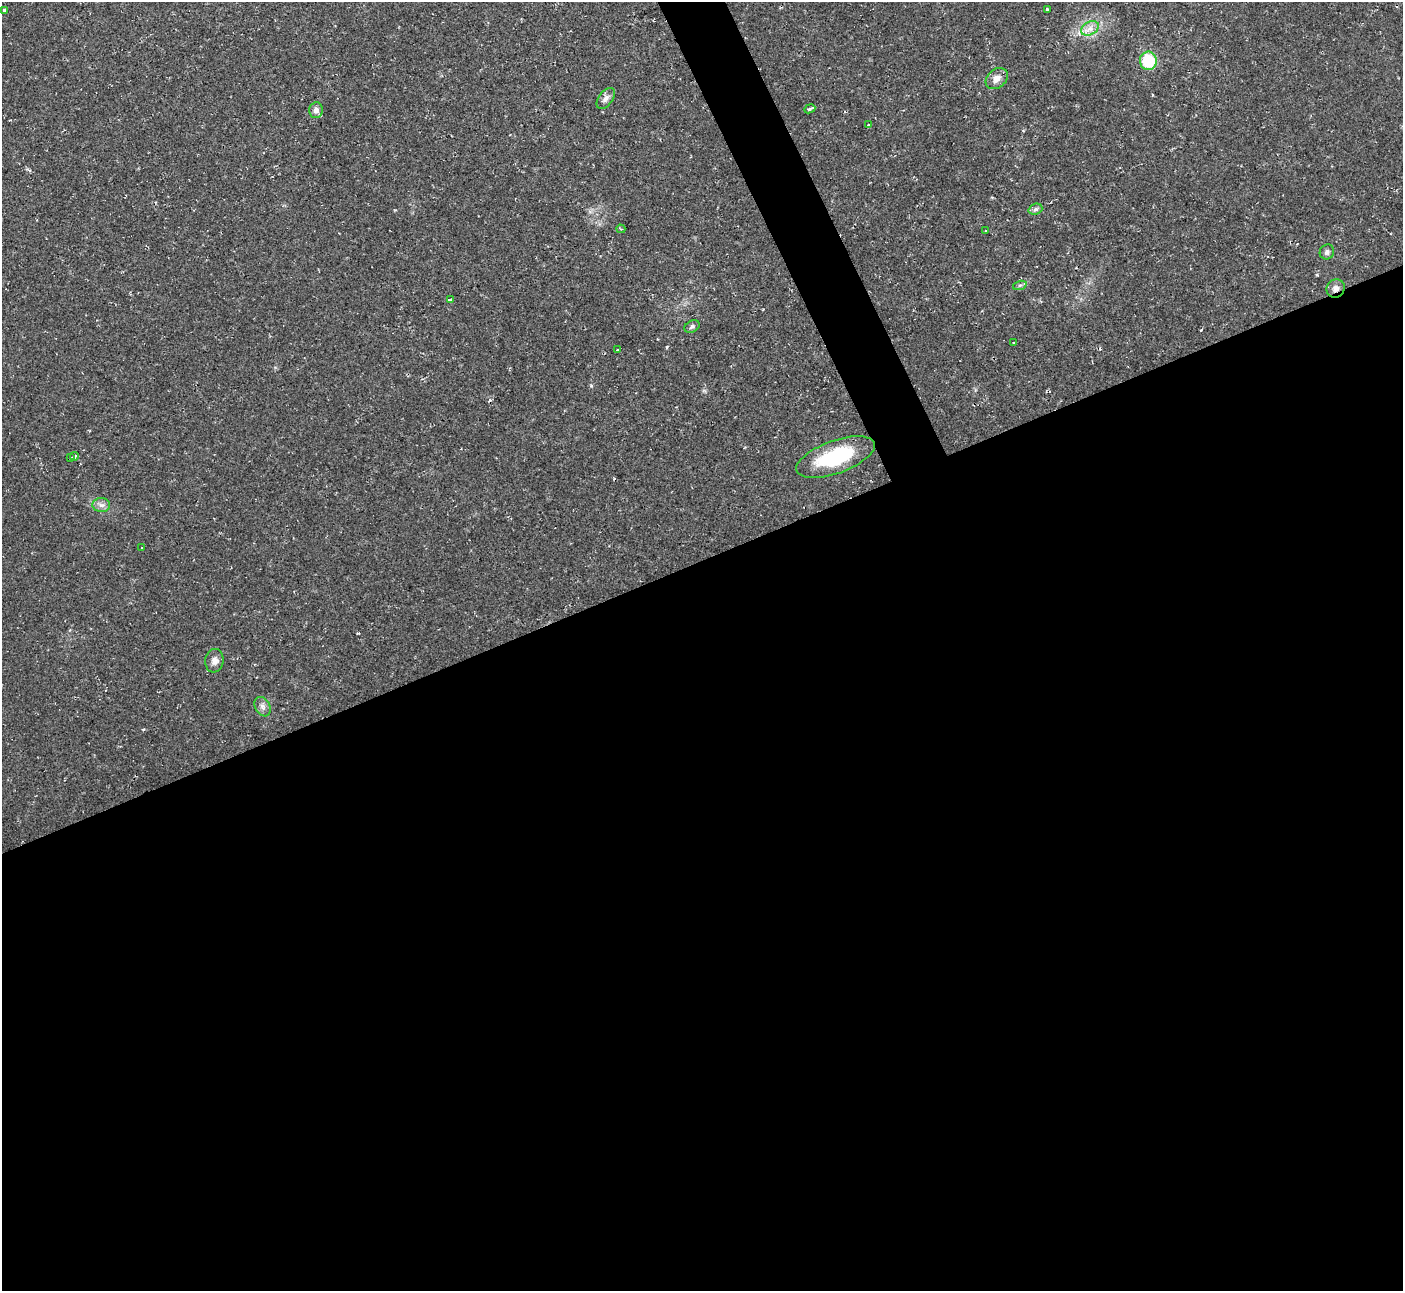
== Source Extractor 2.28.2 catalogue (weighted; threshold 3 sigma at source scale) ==
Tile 15 of 4 x 4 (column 3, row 4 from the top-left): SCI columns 2802-4202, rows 151-1439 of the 5602 x 5589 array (HDU 1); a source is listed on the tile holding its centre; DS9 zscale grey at full resolution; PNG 1405 x 1293 px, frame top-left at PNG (2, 2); each listed source drawn as its Kron ellipse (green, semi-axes under 4 px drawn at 4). Shown black and unused: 58% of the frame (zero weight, under 2 of 3 exposures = <1% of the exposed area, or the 3 px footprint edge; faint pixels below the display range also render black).
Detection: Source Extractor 2.28.2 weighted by HDU 2 'WHT'; one run over the whole footprint, this tile lists its part. Background 0.0237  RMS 0.0063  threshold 0.0283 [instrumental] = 3 sigma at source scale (4.5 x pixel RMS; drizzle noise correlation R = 1.50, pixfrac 1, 0.05/0.05 arcsec/px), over >= 5 px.
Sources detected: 28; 2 cosmic-ray / hot-pixel residue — neither listed nor drawn; the other 26 listed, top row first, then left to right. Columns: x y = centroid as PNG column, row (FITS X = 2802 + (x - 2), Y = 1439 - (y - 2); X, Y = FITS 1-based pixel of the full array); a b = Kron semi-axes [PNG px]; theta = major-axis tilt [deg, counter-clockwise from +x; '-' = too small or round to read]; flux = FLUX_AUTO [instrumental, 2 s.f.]
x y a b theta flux
4 10 4 3 - 2.8
1047 10 3 3 - 2.9
1090 28 9 6 28 3.9
1148 61 9 8 - 27
997 79 12 9 40 4.9
606 98 12 7 53 3
810 109 6 3 24 2.9
316 110 8 6 81 2.7
868 125 3 2 - 0.58
1035 209 7 5 21 1.6
621 229 4 3 - 0.69
986 231 3 3 - 0.97
1327 252 7 7 - 1.9
1020 285 7 4 18 1.3
1336 289 9 8 - 3.8
450 300 4 3 - 7.1
692 326 8 6 31 1.6
1014 343 3 2 - 0.46
617 350 3 2 - 0.74
74 456 5 3 - 9.8
836 457 41 16 20 43
70 458 3 3 - 3.3
101 505 9 7 -1 2.7
141 548 2 2 - 0.61
214 661 12 9 83 3.5
263 707 10 7 -59 2.8
Overlapping masked pixels (flux is a lower limit): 1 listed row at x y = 1336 289